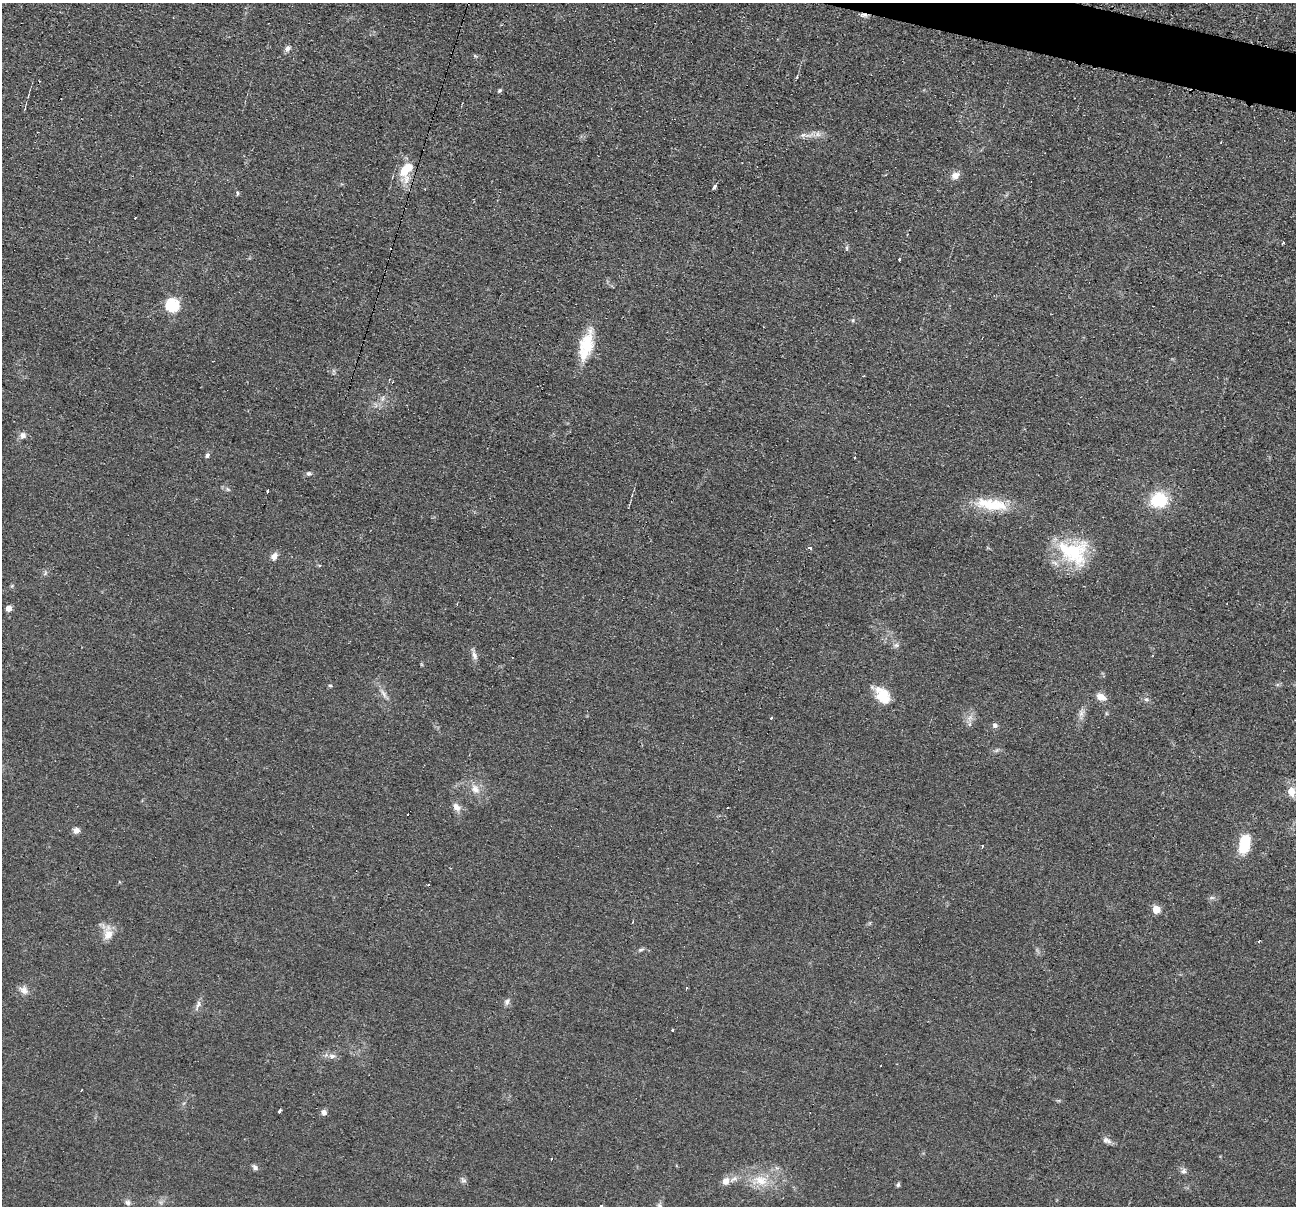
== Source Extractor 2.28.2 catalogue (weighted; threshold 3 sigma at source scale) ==
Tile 10 of 4 x 4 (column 2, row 3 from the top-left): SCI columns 1303-2596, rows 1462-2665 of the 5194 x 5209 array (HDU 1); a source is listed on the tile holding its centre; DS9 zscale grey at full resolution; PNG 1298 x 1208 px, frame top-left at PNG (2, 3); no overlay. Shown black and unused: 1% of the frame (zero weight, under 2 of 3 exposures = <1% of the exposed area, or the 3 px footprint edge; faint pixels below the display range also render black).
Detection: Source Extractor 2.28.2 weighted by HDU 2 'WHT'; one run over the whole footprint, this tile lists its part. Background 0.0439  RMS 0.0074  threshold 0.0332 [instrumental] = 3 sigma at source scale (4.5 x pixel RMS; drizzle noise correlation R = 1.50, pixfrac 1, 0.05/0.05 arcsec/px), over >= 5 px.
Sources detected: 75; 7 cosmic-ray / hot-pixel residue — not listed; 1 inside a brighter listed object's ellipse — not listed separately; the other 67 listed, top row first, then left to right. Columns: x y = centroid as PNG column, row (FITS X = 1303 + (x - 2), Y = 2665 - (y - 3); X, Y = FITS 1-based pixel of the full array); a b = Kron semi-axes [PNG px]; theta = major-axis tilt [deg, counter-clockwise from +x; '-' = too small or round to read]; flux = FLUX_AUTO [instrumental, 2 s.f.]
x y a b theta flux
864 15 12 4 0 2.2
287 48 8 6 76 2.6
499 90 6 4 44 1.1
818 134 8 6 -45 2.7
803 135 8 6 14 2.1
406 170 23 13 69 19
955 175 10 9 - 4.9
715 187 4 3 - 15
237 193 5 3 - 0.87
135 218 2 2 - 0.87
1283 243 3 3 - 1.2
847 248 6 4 72 1
900 259 3 3 - 3.3
172 305 6 6 - 94
853 320 5 5 - 1.1
587 345 34 17 82 26
392 382 3 2 - 0.66
382 399 9 4 71 1.7
23 435 8 7 - 3.2
207 455 6 5 - 1.6
854 457 3 3 - 1.9
309 473 7 6 - 1.7
268 491 3 3 - 4.7
1159 500 18 16 14 29
991 504 45 15 -7 27
810 548 4 3 - 2.2
1073 552 41 30 -23 49
274 556 9 7 62 4.1
9 608 5 4 - 5.8
896 645 8 6 19 1.9
474 655 13 6 -68 3.3
330 686 5 4 - 0.97
384 694 15 5 -57 3.5
883 695 21 14 -58 17
1101 697 12 8 -29 5.6
1146 699 7 4 -1 1.4
1081 713 8 5 90 2.5
771 718 3 3 - 2
970 724 7 4 89 1.6
995 725 8 6 -18 2
475 789 13 9 -66 6
1291 791 11 8 -69 7.6
456 807 11 8 -45 4.5
76 830 8 7 - 3.5
1244 844 23 12 77 22
982 846 3 3 - 2.4
1212 898 7 4 -18 1.4
1156 909 5 5 - 17
108 934 16 12 61 8.4
1259 941 3 3 - 2.8
641 949 9 4 11 1.5
686 988 3 2 - 0.86
23 990 12 9 -37 4.4
507 1002 9 7 66 2.5
673 1030 3 3 - 2.2
332 1056 8 5 -10 2.7
280 1111 4 3 - 5.1
324 1112 7 6 - 2.5
1105 1140 10 7 -87 2.7
255 1167 8 5 -41 2.2
777 1168 7 4 -33 1.7
1183 1171 8 7 - 2.3
760 1180 23 14 -12 16
464 1181 7 4 0 1.6
726 1181 9 8 - 5
898 1185 6 5 - 1.2
128 1202 7 6 - 2.3
Overlapping masked pixels (flux is a lower limit): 2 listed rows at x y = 864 15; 406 170